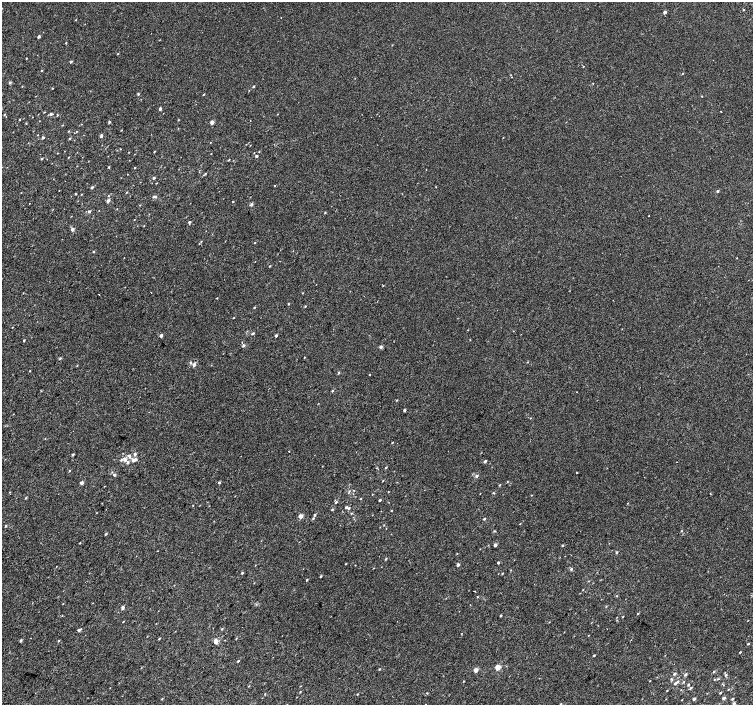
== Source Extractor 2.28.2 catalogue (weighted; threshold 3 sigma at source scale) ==
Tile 7 of 4 x 4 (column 3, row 2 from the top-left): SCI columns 3042-4543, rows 3080-4485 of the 6074 x 6092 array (HDU 1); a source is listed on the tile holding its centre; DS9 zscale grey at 2 x 2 block average (1 PNG px = mean of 2 x 2 image px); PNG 755 x 707 px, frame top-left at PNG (2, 2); no overlay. Shown black and unused: <1% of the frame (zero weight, under 2 of 3 exposures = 2% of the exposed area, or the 3 px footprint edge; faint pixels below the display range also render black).
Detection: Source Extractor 2.28.2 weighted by HDU 2 'WHT'; one run over the whole footprint, this tile lists its part. Background 9.91e-05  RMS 0.0034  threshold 0.0155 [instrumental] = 3 sigma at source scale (4.5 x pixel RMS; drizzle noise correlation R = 1.50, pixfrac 1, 0.0396/0.0396 arcsec/px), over >= 5 px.
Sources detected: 204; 2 cosmic-ray / hot-pixel residue — not listed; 1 coinciding with a brighter row at this scale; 2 inside a brighter listed object's ellipse — not listed separately; the other 199 listed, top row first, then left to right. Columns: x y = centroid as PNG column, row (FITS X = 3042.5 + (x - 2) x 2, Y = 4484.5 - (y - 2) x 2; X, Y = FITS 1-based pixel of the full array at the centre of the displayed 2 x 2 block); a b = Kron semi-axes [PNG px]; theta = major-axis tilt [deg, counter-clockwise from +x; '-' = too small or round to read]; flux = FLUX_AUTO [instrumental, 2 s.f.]
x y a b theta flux
743 10 2 2 - 1.2
665 12 2 2 - 2.4
39 36 2 2 - 2.1
66 43 2 2 - 0.43
118 54 2 2 - 0.44
26 58 2 2 - 0.38
71 62 2 2 - 1.4
583 67 2 2 - 1
42 70 3 2 - 0.53
683 73 2 2 - 0.4
10 83 3 3 - 1.1
593 83 2 2 - 0.34
22 86 2 2 - 0.32
253 86 3 2 - 0.67
53 88 3 2 - 0.43
138 94 3 2 - 0.61
203 94 4 2 - 0.39
702 96 2 2 - 0.36
160 109 3 2 - 2
721 111 2 2 - 0.73
44 112 3 2 - 0.4
4 114 3 2 - 0.44
51 114 3 2 - 1.7
57 115 2 2 - 0.51
19 119 3 2 - 0.42
178 120 2 2 - 0.33
109 122 3 3 - 0.79
212 122 2 2 - 5.4
26 123 2 2 - 0.41
77 131 2 2 - 0.3
101 136 3 2 - 0.96
43 138 3 2 - 0.99
69 138 3 2 - 0.59
250 145 2 2 - 0.23
154 151 3 2 - 0.42
129 152 3 2 - 0.29
57 153 2 2 - 0.36
211 154 2 2 - 0.25
257 156 2 2 - 1.7
68 157 3 2 - 0.36
41 158 3 2 - 0.84
229 160 4 2 - 0.38
109 167 2 2 - 0.63
135 167 2 2 - 0.43
205 173 3 2 - 0.63
154 178 3 2 - 0.99
274 186 2 2 - 0.48
92 187 3 3 - 0.83
436 187 2 2 - 0.32
718 191 2 2 - 1.1
127 192 2 2 - 0.41
76 194 2 2 - 0.63
81 194 3 2 - 0.3
154 197 4 3 - 1.1
108 201 3 2 - 2.8
233 202 2 2 - 0.43
29 203 2 2 - 0.29
251 205 4 4 - 1
89 211 3 3 - 1.2
325 212 3 2 - 0.51
189 222 3 2 - 0.87
144 226 3 2 - 0.31
72 229 2 2 - 3.1
201 241 3 2 - 0.51
199 243 2 2 - 0.33
255 243 2 2 - 0.38
93 252 3 2 - 0.6
270 266 2 2 - 0.48
99 294 2 2 - 0.6
217 298 2 2 - 0.38
289 304 3 2 - 0.5
305 306 2 2 - 0.48
254 307 2 2 - 0.57
234 317 2 2 - 0.42
12 327 2 2 - 0.28
253 333 3 2 - 0.95
161 335 2 2 - 2.9
276 336 2 2 - 1.6
24 340 2 2 - 0.69
242 342 2 2 - 0.63
243 345 3 2 - 1.6
381 347 4 4 - 1.2
304 357 3 2 - 0.31
60 358 3 3 - 0.8
191 362 3 3 - 0.74
194 365 3 3 - 2.1
30 371 2 2 - 0.38
338 373 3 2 - 0.74
370 374 2 2 - 0.32
332 391 3 2 - 0.65
397 400 3 2 - 0.5
404 410 2 2 - 1.5
392 442 2 2 - 0.49
289 451 2 2 - 0.45
73 454 3 2 - 0.94
135 454 3 3 - 1.7
129 456 7 3 -79 1.6
125 459 3 3 - 3.1
121 460 3 2 - 1
133 460 3 3 - 2.5
485 461 3 2 - 1.5
128 462 3 3 - 1.7
677 462 2 2 - 0.59
386 467 3 2 - 0.56
69 471 2 2 - 0.45
577 472 2 2 - 2.8
114 475 2 2 - 1.6
477 476 3 3 - 1.4
382 481 2 2 - 0.45
219 482 3 2 - 1.2
82 483 2 2 - 3.2
500 485 2 2 - 0.46
349 491 3 2 - 0.54
388 492 2 2 - 0.27
493 493 3 2 - 0.61
26 498 3 2 - 0.64
361 499 3 2 - 0.38
380 500 2 2 - 1.1
336 502 3 2 - 0.9
628 503 3 2 - 0.38
193 505 2 2 - 0.33
346 507 3 3 - 0.97
349 508 3 2 - 0.81
332 509 3 2 - 0.76
391 510 2 2 - 0.38
351 513 3 2 - 0.55
315 515 3 2 - 1.1
301 516 2 2 - 8.2
313 518 2 2 - 0.71
484 519 3 2 - 0.73
520 524 2 2 - 0.57
6 526 3 2 - 0.86
386 528 2 2 - 0.25
494 531 3 3 - 0.61
681 531 2 2 - 0.48
106 534 3 2 - 0.82
80 543 2 2 - 0.4
495 545 2 2 - 3
562 545 3 2 - 0.63
617 553 3 2 - 0.65
457 554 2 2 - 0.3
386 559 3 2 - 0.68
498 563 2 2 - 1
458 564 2 2 - 2.4
571 569 3 3 - 0.98
242 573 3 2 - 0.96
502 573 3 2 - 0.43
321 576 3 2 - 0.77
307 580 2 2 - 0.88
583 589 2 2 - 0.32
474 591 2 2 - 0.99
617 596 3 2 - 0.42
477 597 2 2 - 0.39
606 606 3 2 - 0.38
123 607 4 3 - 1.5
638 613 3 2 - 0.6
500 615 2 2 - 0.93
623 617 2 2 - 0.36
123 621 3 2 - 0.38
222 629 3 2 - 0.64
79 630 4 2 - 1.6
588 635 2 2 - 0.36
159 638 3 2 - 0.55
21 640 4 3 - 1
59 641 3 2 - 0.56
216 641 3 2 - 14
748 644 2 2 - 0.67
740 652 2 2 - 0.63
594 655 2 2 - 0.67
238 661 3 2 - 0.63
498 667 3 2 - 16
379 669 3 2 - 0.56
476 670 3 2 - 8.2
714 671 3 2 - 0.62
674 674 3 3 - 1.2
685 674 3 2 - 1.3
726 675 3 2 - 0.83
671 679 3 3 - 0.6
718 679 4 2 - 0.8
464 681 2 2 - 0.41
650 681 2 2 - 0.3
683 682 3 2 - 0.48
675 683 3 2 - 1.1
688 684 3 2 - 0.68
110 688 2 2 - 0.24
691 688 3 2 - 0.79
728 689 2 2 - 0.41
300 692 3 2 - 0.51
427 693 2 2 - 0.73
720 693 2 2 - 0.65
357 694 2 2 - 0.57
724 698 3 2 - 1.9
162 699 3 2 - 0.5
694 699 3 2 - 1.5
732 699 3 2 - 0.8
682 700 2 2 - 0.29
734 703 2 2 - 1.5
426 704 2 2 - 0.43
561 704 3 2 - 0.39
Isophote crosses this tile's border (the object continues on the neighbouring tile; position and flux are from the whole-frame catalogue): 1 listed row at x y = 426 704
Diffuse or blended objects may show on this block-average render without a row.